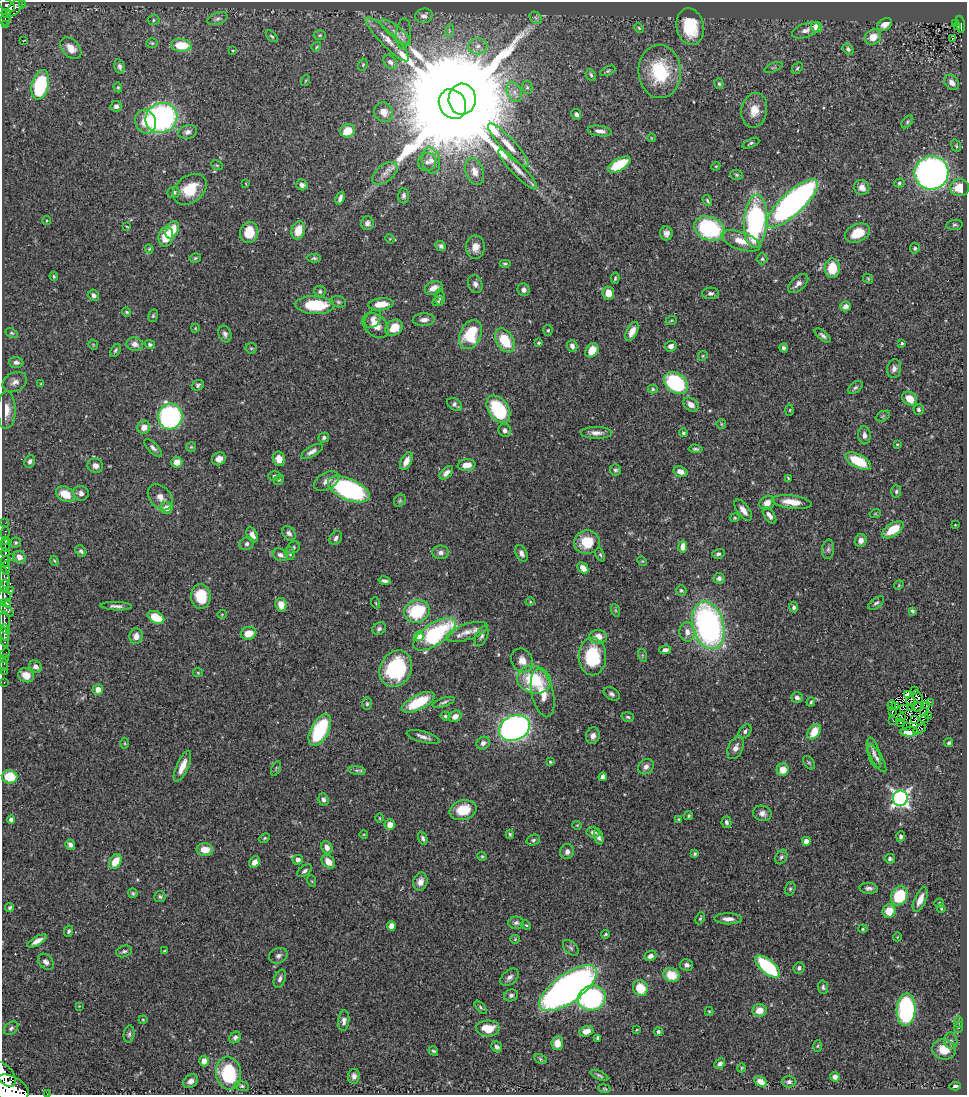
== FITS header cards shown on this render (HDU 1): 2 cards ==
NAXIS1  =                  965
NAXIS2  =                 1093

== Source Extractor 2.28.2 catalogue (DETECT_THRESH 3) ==
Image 965 x 1093 px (HDU 1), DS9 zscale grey, 1 PNG px = 1 image px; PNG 969 x 1097 px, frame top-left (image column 1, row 1093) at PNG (2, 2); each listed source drawn as its Kron ellipse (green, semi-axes under 4 px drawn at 4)
Background 0.44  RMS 0.019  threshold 0.0573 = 3 sigma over >= 5 px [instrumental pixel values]
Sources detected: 458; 1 with non-positive FLUX_AUTO (blend fragments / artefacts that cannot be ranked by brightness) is neither listed nor drawn; the other 457 listed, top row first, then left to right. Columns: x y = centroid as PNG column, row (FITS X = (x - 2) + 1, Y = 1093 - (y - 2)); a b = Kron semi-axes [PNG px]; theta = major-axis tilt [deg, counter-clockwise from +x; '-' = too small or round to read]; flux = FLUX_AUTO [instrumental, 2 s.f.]
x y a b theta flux
23 4 4 3 - 12
7 5 9 5 -33 340
15 8 10 5 50 280
6 13 5 3 - 63
424 16 9 7 16 5.3
536 18 7 5 -45 3.2
5 19 6 5 - 61
218 19 10 6 20 4.3
154 20 6 5 - 2.1
955 23 3 3 - 11
6 24 3 2 - 15
885 24 8 5 30 7.5
960 24 9 3 -81 59
958 26 3 3 - 19
690 27 19 13 -79 55
817 27 6 5 - 15
639 28 5 4 - 1.5
806 30 14 7 20 7.8
449 31 7 4 73 2.3
396 32 19 6 -38 10
403 33 15 7 85 6.6
320 35 6 5 - 2
272 36 7 4 -44 1.9
873 37 8 7 - 15
952 38 3 2 - 2
387 39 30 7 -45 17
24 40 3 2 - 0.98
152 43 6 4 -2 1.8
181 45 10 6 -5 37
478 46 9 8 - 7.3
316 47 5 2 - 1.3
71 48 12 8 -46 15
848 49 6 4 -48 2.9
233 51 4 2 - 1.1
390 62 8 6 -50 5.1
363 65 6 4 70 1.6
120 66 7 5 -77 3.5
773 67 9 3 21 1.9
797 68 7 4 51 2
608 71 8 4 25 2.4
660 71 26 21 -86 83
591 75 6 4 -68 2.4
305 81 5 3 - 1.2
952 82 8 6 -46 9.1
719 84 5 4 - 2.3
40 85 15 8 75 110
118 87 5 4 - 1.6
527 87 7 5 -75 2.7
514 92 10 7 -63 7.3
462 99 15 13 88 35000
452 104 15 13 -60 57000
116 106 6 5 - 4.6
754 110 18 13 79 20
384 112 10 9 - 11
576 114 5 5 - 4.8
161 118 16 14 31 320
145 122 12 10 -69 23
907 122 7 4 51 2.4
348 131 7 6 - 26
600 131 12 5 -8 7.5
188 132 9 7 15 5.5
651 138 4 2 - 0.91
751 143 9 4 23 2.6
508 145 29 7 -47 19
956 146 6 4 -69 1.9
431 160 13 9 -76 10
427 162 9 8 - 6.3
217 165 6 4 -27 1.8
619 165 12 6 30 59
716 166 4 3 - 1.2
518 169 27 6 -46 13
474 171 14 9 -72 12
385 173 15 8 39 11
931 173 17 16 - 620
736 175 6 5 - 2.3
899 183 5 4 - 2.2
246 184 3 2 - 0.74
302 185 6 5 - 5.3
862 188 8 7 - 8.9
960 188 9 8 - 27
190 189 18 13 37 36
174 192 6 5 - 3.4
404 196 7 5 90 4
340 198 6 4 69 5.4
707 201 6 4 -61 2
792 203 33 11 43 540
47 221 4 4 - 1.3
756 221 27 11 86 240
367 223 6 6 - 4.3
955 225 8 5 7 2.9
127 227 3 2 - 0.97
709 228 16 11 -21 140
172 230 9 6 63 26
298 230 9 6 70 24
249 232 11 9 80 30
666 233 7 6 - 6.2
857 233 13 8 24 29
166 237 10 7 79 31
390 239 5 4 - 1.2
741 241 20 9 -19 21
441 246 6 5 - 3.9
475 247 11 9 85 12
915 248 5 5 - 2.2
149 249 4 4 - 1.3
195 258 6 4 17 2.1
314 258 7 4 0 2.5
762 259 5 5 - 2.5
505 264 6 4 0 1.9
832 268 10 7 88 34
54 276 4 3 - 1.5
615 278 6 3 75 2.1
868 279 5 4 - 1.7
475 284 9 7 -70 5.2
798 284 12 7 42 7.5
434 288 9 6 25 12
524 290 6 6 - 5
320 291 6 5 - 2.6
608 293 6 5 - 18
710 293 8 6 3 4.6
94 295 6 5 - 4.4
440 297 8 5 89 2.6
438 301 5 4 - 2.1
339 302 7 5 -16 2.8
381 304 13 6 6 16
315 305 19 9 -1 67
845 306 5 5 - 6.6
127 312 4 3 - 1.7
153 316 6 4 73 2.1
373 319 10 7 53 6.2
424 320 11 6 3 7
671 321 6 3 20 1.4
376 325 15 10 -43 17
195 328 4 4 - 1.1
394 328 9 7 36 23
548 330 5 4 - 1.9
632 331 10 5 63 11
11 333 6 4 -26 1.9
225 334 8 6 -70 4.6
471 334 15 10 65 58
823 336 9 4 -39 3.8
505 340 13 8 -59 46
539 343 4 3 - 1.8
902 343 3 3 - 1.7
135 344 8 6 -14 8.7
150 344 5 4 - 2.7
93 345 5 4 - 1.4
572 346 6 5 - 5.8
671 346 6 5 - 5.7
251 348 5 5 - 1.9
783 348 4 4 - 3.5
115 350 7 4 59 2.5
592 350 8 6 55 20
703 356 5 4 - 1.6
16 362 7 5 -4 4.7
894 369 9 7 78 5.4
15 382 13 9 27 8.2
676 383 13 10 -35 110
41 384 4 3 - 1.2
198 385 6 5 - 2.7
855 388 8 5 36 2.9
653 389 5 4 - 1.9
910 399 8 6 -38 18
455 404 8 5 -34 3.6
691 405 8 6 -37 8.8
498 409 15 10 -56 90
6 410 19 9 89 15
790 410 5 3 - 1.4
919 410 5 5 - 2.7
883 416 7 4 25 2.1
170 417 13 12 - 290
721 424 5 4 - 1.5
144 427 7 6 - 11
505 430 6 6 - 5.3
596 433 16 6 -1 8.3
683 433 4 4 - 2.1
864 435 9 6 -86 6.6
324 437 5 4 - 3.1
897 444 3 3 - 1.3
191 447 5 5 - 1.5
153 448 11 5 -45 4.5
696 449 7 3 -5 2.6
312 452 12 5 31 7
219 459 7 6 - 8.7
279 459 7 6 - 9.9
30 461 6 5 - 4.1
406 461 9 5 63 12
858 461 14 6 -27 50
177 462 5 5 - 15
467 465 9 6 8 15
95 466 8 7 - 7.1
615 470 6 5 - 2.7
681 472 7 5 -20 9.3
446 473 8 5 43 6.8
274 476 6 5 - 2.4
788 478 3 2 - 1.2
279 480 6 4 41 1.8
326 481 13 8 30 8.8
349 489 22 10 -23 240
896 492 6 5 - 2.6
81 493 8 7 - 7
65 494 10 7 -29 27
160 497 15 10 -47 11
400 501 6 5 - 2.3
792 502 20 6 -7 20
767 503 8 6 36 11
167 508 6 6 - 15
743 510 12 6 -53 9.9
875 514 5 3 - 1.1
769 515 9 5 -54 6.4
735 518 5 3 - 1.2
5 523 3 2 - 4.1
955 525 3 2 - 0.87
893 530 12 6 33 28
5 533 7 3 82 50
289 533 8 5 -50 4.6
252 535 8 5 -63 7
336 538 7 5 53 4.4
5 540 3 3 - 110
861 541 6 6 - 7.8
587 542 13 12 - 35
16 543 5 5 - 1.8
247 544 7 6 - 3.8
5 545 7 3 -85 220
683 546 6 4 80 11
293 548 7 5 39 2.6
828 549 10 6 83 3.7
81 551 6 5 - 2.7
441 552 8 7 - 6
5 553 4 3 - 200
521 553 8 5 -65 5.4
290 554 6 5 - 2.3
718 554 6 5 - 3.1
280 555 8 6 -28 5
600 555 7 4 -68 2.1
19 557 6 6 - 8.8
11 558 2 2 - 8.5
5 561 5 3 - 110
54 561 5 4 - 1.4
642 561 5 4 - 1.2
6 568 7 4 89 430
583 568 6 4 -46 10
4 578 11 4 -80 290
719 578 5 5 - 4.7
385 581 6 3 -12 3.6
899 585 5 4 - 1.4
4 586 7 4 -89 200
681 590 5 5 - 2
11 591 2 2 - 0.86
4 596 7 6 - 260
201 596 12 9 -88 43
530 602 5 3 - 1.1
6 603 5 3 - 150
376 603 5 3 - 1.2
876 603 9 5 36 3.4
281 605 7 5 -80 14
116 606 16 4 -2 5.3
794 607 5 4 - 3.3
6 610 8 4 -40 110
615 610 6 4 -71 1.8
417 611 13 11 18 73
912 611 4 3 - 2.2
222 614 5 3 - 1
156 617 9 6 -28 35
5 622 11 5 -86 590
708 625 24 15 -76 380
379 629 7 5 34 4
5 632 8 4 -87 470
467 632 22 8 18 16
687 632 10 7 -86 9.4
249 633 8 6 16 17
434 634 24 11 34 160
136 636 8 6 77 9.9
482 636 11 5 66 4.7
4 637 10 4 -83 290
419 637 4 4 - 39
598 637 9 7 4 14
665 650 6 4 14 5.2
5 653 5 2 - 12
642 655 6 4 -72 2.1
592 657 19 13 90 77
4 658 2 2 - 9.5
522 660 12 10 -61 12
4 665 6 2 90 10
36 666 7 5 -36 5.7
396 669 19 15 63 120
4 671 2 2 - 5.9
198 673 5 4 - 1.4
26 675 8 6 -30 15
534 680 17 13 -14 73
4 682 3 2 - 14
98 689 5 5 - 10
914 690 2 2 - 1.1
543 693 24 11 -77 23
611 694 9 6 -31 3.9
907 694 3 2 - 3.1
797 697 6 5 - 5.1
917 697 6 2 -54 0.4
910 701 4 2 - 0.95
418 702 18 7 27 58
444 702 12 4 17 3.3
811 702 5 4 - 1.8
930 702 3 2 - 2.2
367 704 6 5 - 2.4
892 705 5 2 - 0.99
927 706 2 2 - 0.67
896 707 2 2 - 1.1
917 707 5 2 - 0.34
912 708 3 2 - 0.48
903 709 2 2 - 1.5
892 712 3 2 - 2.1
924 712 2 2 - 1.8
929 715 2 2 - 1.9
445 716 5 4 - 2.4
455 716 7 5 30 9.3
628 717 6 4 -16 2.3
901 717 3 2 - 0.91
924 719 4 2 - 1.7
893 720 3 2 - 2
915 720 4 2 - 0.31
901 723 4 2 - 0.42
907 727 4 2 - 1.1
514 728 16 12 23 500
919 729 7 2 24 2.4
320 730 17 9 62 97
745 731 8 5 54 3.3
814 732 8 5 56 26
909 732 9 4 0 18
593 736 8 7 - 6.8
423 737 17 5 -15 6.6
125 743 5 3 - 1.3
483 743 7 6 - 5.2
949 743 5 4 - 2.1
736 748 12 7 66 7.8
874 753 16 6 -74 6.1
877 758 15 5 -60 5.6
550 762 4 3 - 1.4
809 763 7 5 -53 2.3
182 766 17 6 66 15
646 767 8 7 - 6
276 768 8 3 64 1.5
357 770 9 4 -8 3.1
783 770 6 6 - 16
10 777 8 6 -6 34
603 777 4 4 - 12
900 798 7 7 - 470
323 799 6 5 - 4.1
463 810 13 10 15 36
762 813 9 7 -18 6.7
689 816 5 4 - 1.9
380 818 5 3 - 1.1
679 819 4 3 - 1.4
11 820 4 4 - 6.4
726 822 6 5 - 3.1
390 825 5 5 - 14
577 825 4 4 - 1.3
593 832 7 5 -6 4.5
364 834 4 2 - 1
510 834 5 3 - 2.1
901 836 5 4 - 3.6
599 837 8 4 -72 4.6
265 838 5 3 - 1.6
423 838 7 4 -69 3.4
533 840 7 5 19 2.6
806 841 4 4 - 11
70 845 5 4 - 4.9
327 847 7 5 -65 8
205 850 8 6 -4 17
567 852 7 7 - 5.5
695 854 3 3 - 2
482 856 5 4 - 1.5
781 857 8 5 61 3
890 859 5 5 - 2.9
298 860 5 5 - 6.6
115 862 8 5 59 22
255 862 6 5 - 7.9
328 862 8 5 -48 13
304 871 8 5 37 3.4
312 881 6 3 -70 1.2
420 881 9 7 76 7.7
869 888 9 5 -6 4.3
790 889 7 5 75 2.2
133 893 5 4 - 1.9
899 896 10 8 63 70
160 897 6 5 - 2.5
920 900 13 6 66 14
939 903 5 4 - 1.8
10 907 4 3 - 2.3
941 909 4 3 - 1.4
889 911 7 6 - 23
700 918 6 3 66 1.9
728 919 14 5 -1 7.6
516 923 7 6 - 3.7
526 925 5 3 - 1.4
391 926 5 4 - 10
863 929 5 4 - 1.7
69 931 6 4 65 2.7
606 934 4 3 - 2
897 937 4 3 - 0.92
515 939 4 4 - 1.3
37 941 10 4 29 9.4
571 948 9 6 -45 3.6
124 951 8 5 18 3.3
165 951 4 2 - 1.6
278 956 9 7 25 5
650 956 6 5 - 6.3
46 962 9 6 -49 5.8
687 965 6 6 - 4.8
767 966 15 7 -40 110
799 968 6 5 - 3.8
671 975 8 7 - 27
509 977 10 7 41 5.9
280 979 9 5 70 4.8
823 987 7 5 -81 2.7
568 988 34 14 35 780
640 988 8 7 - 27
511 995 7 6 - 3.5
592 998 14 12 23 230
79 1006 4 4 - 0.97
481 1007 8 4 -49 2.2
906 1009 16 9 87 150
759 1010 7 6 - 17
709 1011 4 4 - 1.4
143 1020 4 4 - 1.3
344 1020 10 5 85 5.9
958 1022 6 4 -88 1.8
959 1027 6 3 70 1.5
11 1028 8 5 38 3.2
488 1028 12 8 0 26
636 1030 2 2 - 0.94
586 1031 7 5 17 9.4
658 1032 4 4 - 2.7
129 1034 8 5 82 3.3
235 1037 6 5 - 3.5
598 1038 4 3 - 2.4
951 1041 8 6 -80 4.3
557 1043 7 6 - 14
818 1046 5 3 - 1.3
497 1047 6 5 - 4.6
944 1050 12 10 -15 22
433 1051 5 4 - 2.2
540 1059 6 4 -28 2.2
204 1061 5 5 - 8.2
720 1064 6 4 44 3.2
741 1068 4 3 - 1.1
229 1073 16 12 -83 89
5 1074 14 8 -54 1400
599 1075 9 3 -25 2.5
354 1076 7 6 - 5.2
835 1077 4 4 - 5.5
190 1081 8 6 37 5.5
761 1082 7 4 -27 7.4
789 1082 7 5 1 3
242 1086 7 5 -10 2.5
955 1086 6 4 5 3
10 1089 19 13 -21 3800
604 1089 6 3 -9 1.3
47 1094 2 2 - 4.5
At the frame edge (FLAGS 8, measured only in part): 3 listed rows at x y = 5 1074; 10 1089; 47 1094
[1 non-positive-flux detection neither listed nor drawn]